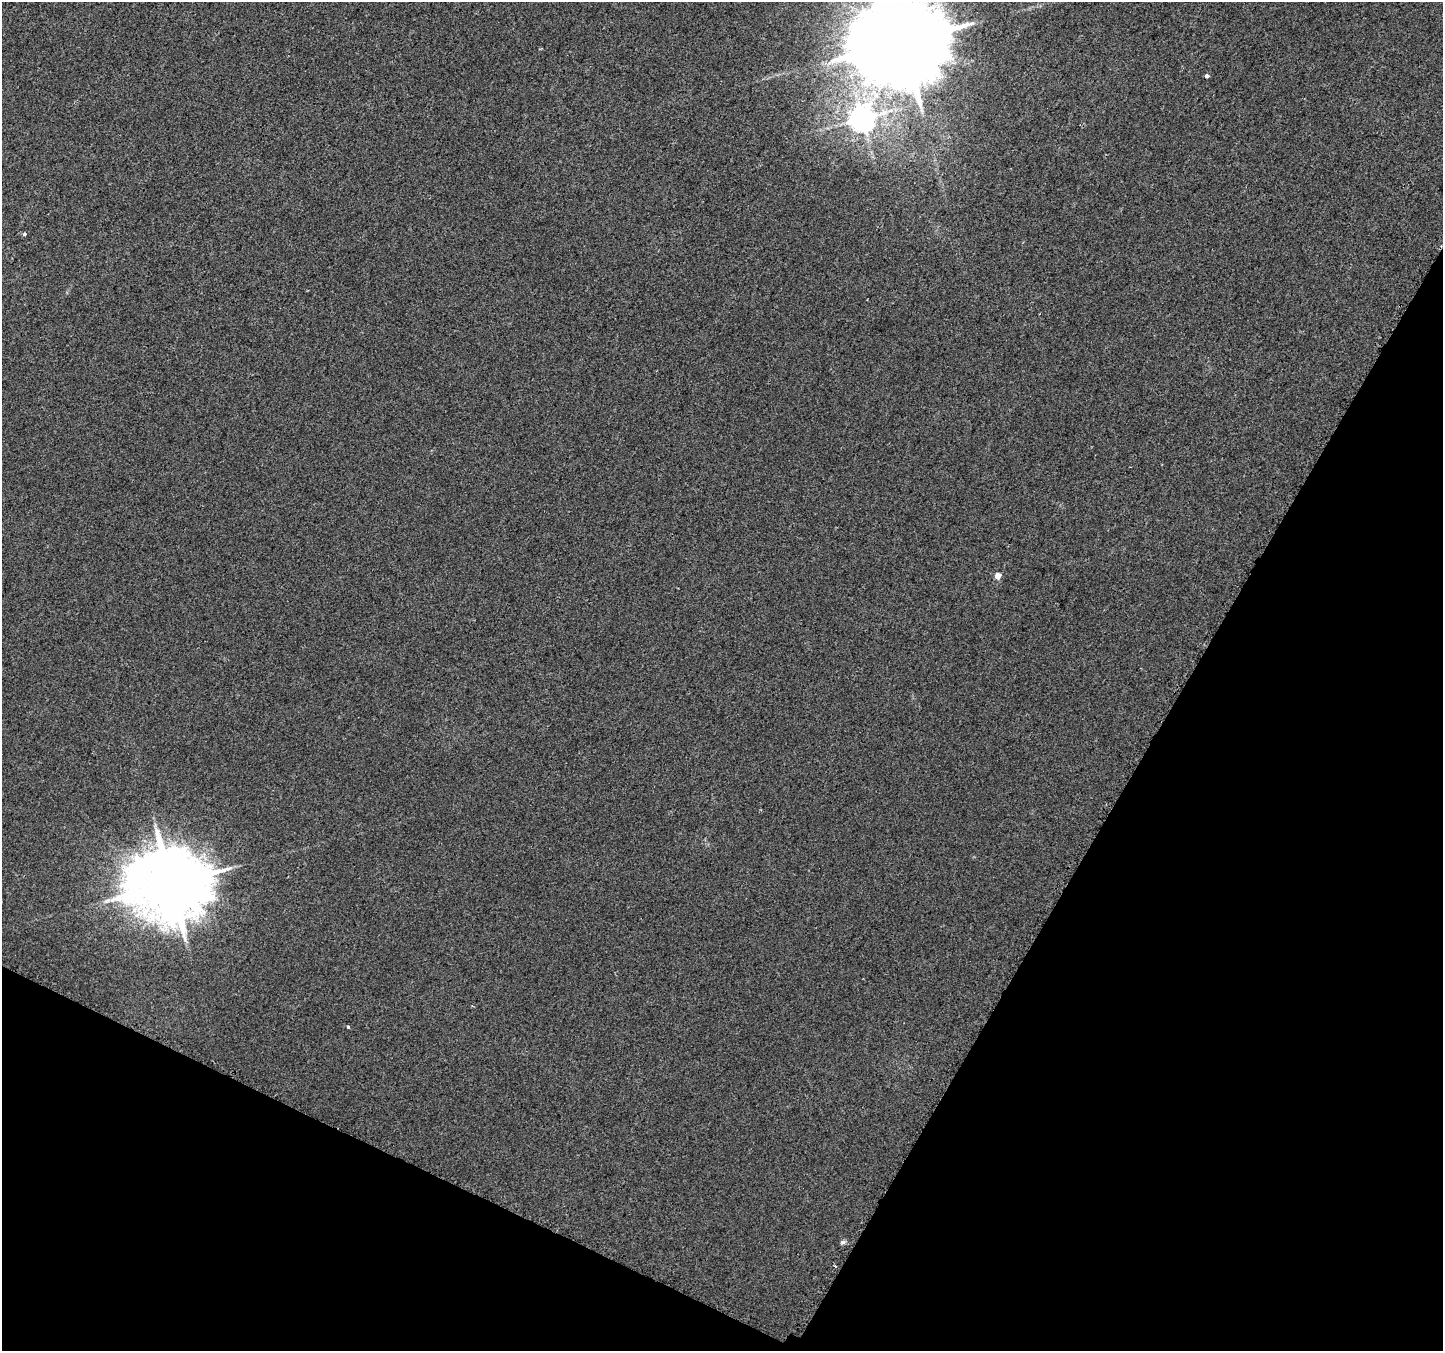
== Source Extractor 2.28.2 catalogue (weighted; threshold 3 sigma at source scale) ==
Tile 15 of 4 x 4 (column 3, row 4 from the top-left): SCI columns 2911-4351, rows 282-1630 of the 5805 x 5898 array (HDU 1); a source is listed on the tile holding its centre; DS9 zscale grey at full resolution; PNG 1445 x 1353 px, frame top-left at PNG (2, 2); no overlay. Shown black and unused: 26% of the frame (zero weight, under 2 of 3 exposures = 2% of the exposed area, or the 3 px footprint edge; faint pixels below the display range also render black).
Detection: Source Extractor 2.28.2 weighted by HDU 2 'WHT'; one run over the whole footprint, this tile lists its part. Background 0.0116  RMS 0.0068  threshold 0.0304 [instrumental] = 3 sigma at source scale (4.5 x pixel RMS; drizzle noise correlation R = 1.50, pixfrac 1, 0.0396/0.0396 arcsec/px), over >= 5 px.
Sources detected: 9; all 9 listed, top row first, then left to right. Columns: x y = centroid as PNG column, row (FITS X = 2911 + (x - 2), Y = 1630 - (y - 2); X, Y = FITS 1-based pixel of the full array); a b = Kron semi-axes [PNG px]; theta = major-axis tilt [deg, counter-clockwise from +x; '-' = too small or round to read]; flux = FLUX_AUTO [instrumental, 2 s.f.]
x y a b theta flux
903 42 27 23 44 13000
1207 76 3 3 - 2.1
862 119 8 8 - 880
24 234 5 4 - 1.5
998 576 5 4 - 9.4
170 884 21 19 16 7000
348 1027 3 3 - 2.1
843 1242 7 5 16 1.5
835 1266 3 2 - 3
Isophote crosses this tile's border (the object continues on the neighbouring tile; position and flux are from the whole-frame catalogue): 1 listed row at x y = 903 42